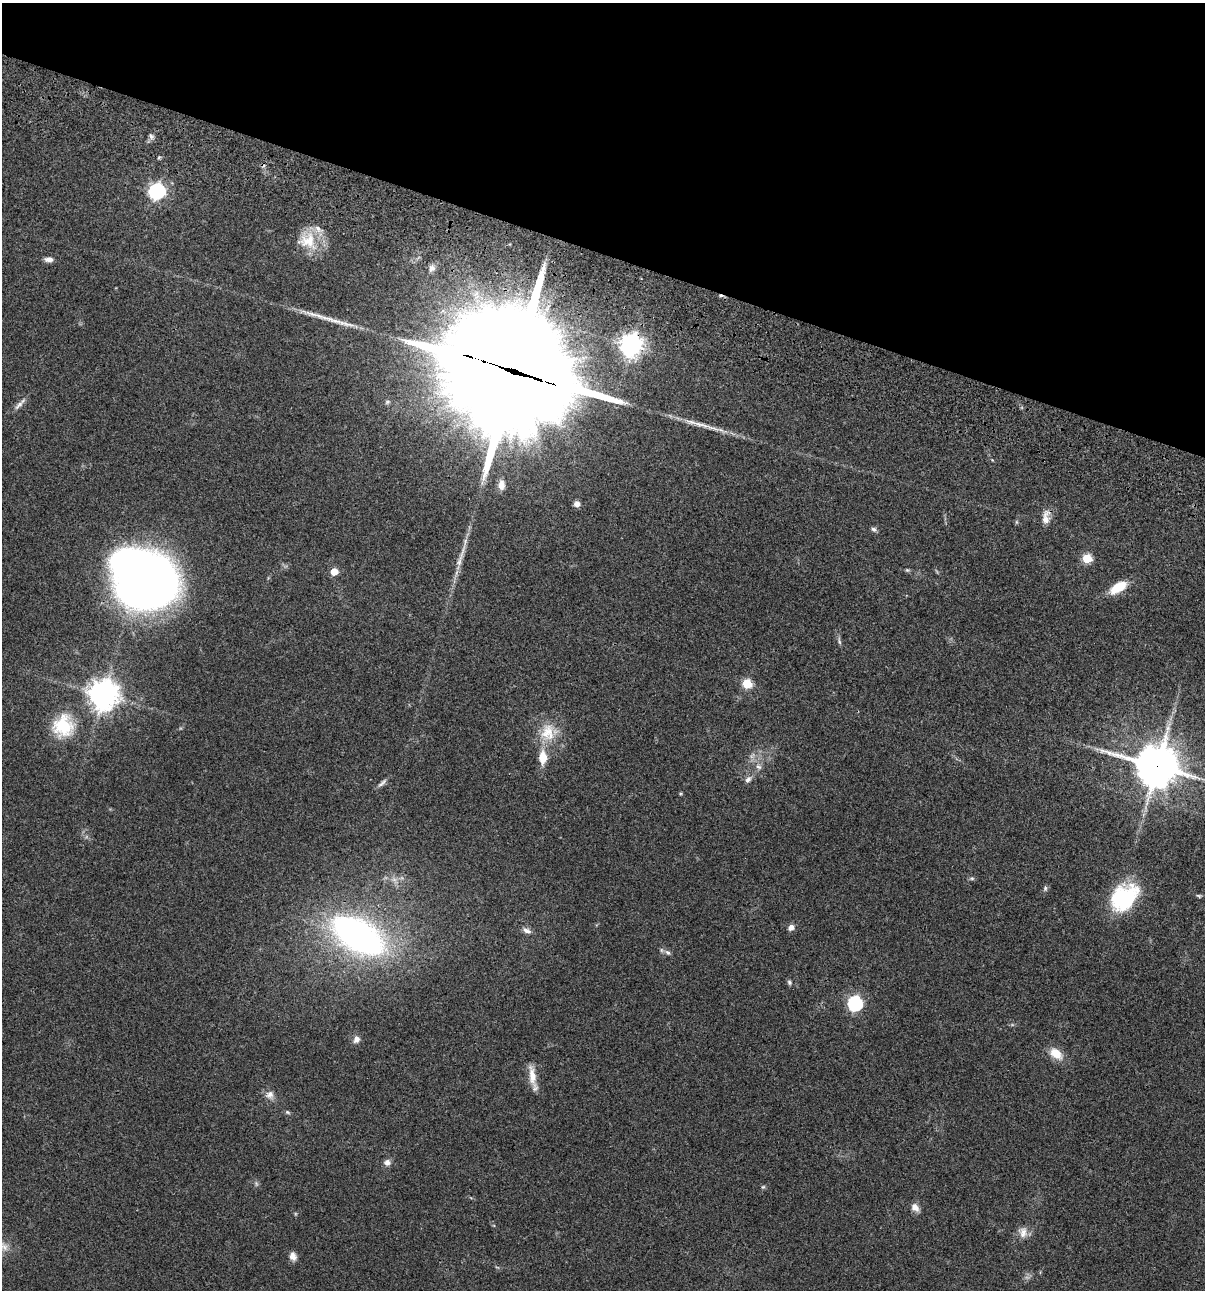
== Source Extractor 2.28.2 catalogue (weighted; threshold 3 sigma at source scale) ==
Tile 2 of 4 x 4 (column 2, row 1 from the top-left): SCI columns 1437-2639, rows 3986-5273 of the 5404 x 5390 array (HDU 1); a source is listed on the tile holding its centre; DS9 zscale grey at full resolution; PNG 1207 x 1292 px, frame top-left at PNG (2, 3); no overlay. Shown black and unused: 20% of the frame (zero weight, under 3 of 4 exposures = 9% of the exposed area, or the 3 px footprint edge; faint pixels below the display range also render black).
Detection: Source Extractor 2.28.2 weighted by HDU 2 'WHT'; one run over the whole footprint, this tile lists its part. Background 0.0464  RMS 0.0055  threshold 0.0247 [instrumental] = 3 sigma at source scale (4.5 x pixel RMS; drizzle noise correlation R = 1.50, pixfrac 1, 0.05/0.05 arcsec/px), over >= 5 px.
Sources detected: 62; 2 too faint to see at this stretch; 1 inside a brighter object's white glare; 2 cosmic-ray / hot-pixel residue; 2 long thin detections or spike segments (spike, bleed or trail) — not listed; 2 inside a brighter listed object's ellipse — not listed separately; the other 53 listed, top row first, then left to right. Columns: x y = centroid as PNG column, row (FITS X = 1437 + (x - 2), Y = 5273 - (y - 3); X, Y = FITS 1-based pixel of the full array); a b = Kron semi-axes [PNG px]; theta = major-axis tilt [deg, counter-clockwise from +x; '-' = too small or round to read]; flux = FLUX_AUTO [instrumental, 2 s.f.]
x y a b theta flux
151 136 9 6 -55 1.5
159 157 6 3 20 0.69
157 191 7 7 - 170
308 240 29 24 -36 16
49 259 10 6 -4 2.7
432 268 10 8 64 2.4
346 324 33 7 -13 6.6
631 345 8 8 - 430
512 371 50 37 -21 19000
19 405 17 6 44 2.7
700 424 33 6 -14 7.2
992 460 5 3 - 0.4
501 485 13 8 -89 3.8
577 504 6 6 - 2.5
1046 518 18 9 81 4.7
1016 522 6 4 -90 0.68
874 529 8 6 -33 1.3
1087 558 5 5 - 26
907 570 6 4 -20 0.75
334 572 5 5 - 9.6
146 582 47 38 12 460
1118 587 21 10 33 12
839 641 11 4 -78 1.3
747 684 6 5 - 27
103 695 10 9 - 760
63 726 29 27 72 24
548 732 27 20 77 15
1157 766 15 14 - 1600
759 767 9 7 -30 2
748 779 10 7 54 2.3
382 783 16 5 42 1.9
972 878 7 5 -1 0.97
1045 889 8 5 75 1.1
1199 896 7 4 -20 0.84
1124 898 33 24 46 42
791 927 8 6 38 2.5
527 930 13 7 -25 2.4
358 935 33 16 -32 320
668 952 9 6 -42 1.7
789 982 6 5 - 1
855 1003 7 6 - 100
356 1039 9 8 - 2.7
1056 1054 18 11 -36 8
532 1075 26 8 -82 7.2
270 1095 11 10 - 3.3
288 1112 6 5 - 0.81
387 1162 8 8 - 2.5
256 1183 7 5 -79 1
763 1187 6 5 - 0.81
915 1207 11 8 -51 3.7
1023 1232 16 11 -88 4.6
4 1246 15 8 -57 4
293 1256 10 8 -76 3.1
Overlapping masked pixels (flux is a lower limit): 5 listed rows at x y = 631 345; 512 371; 1046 518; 1157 766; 358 935
Isophote crosses this tile's border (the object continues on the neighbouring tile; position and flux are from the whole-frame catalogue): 1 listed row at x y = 1157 766